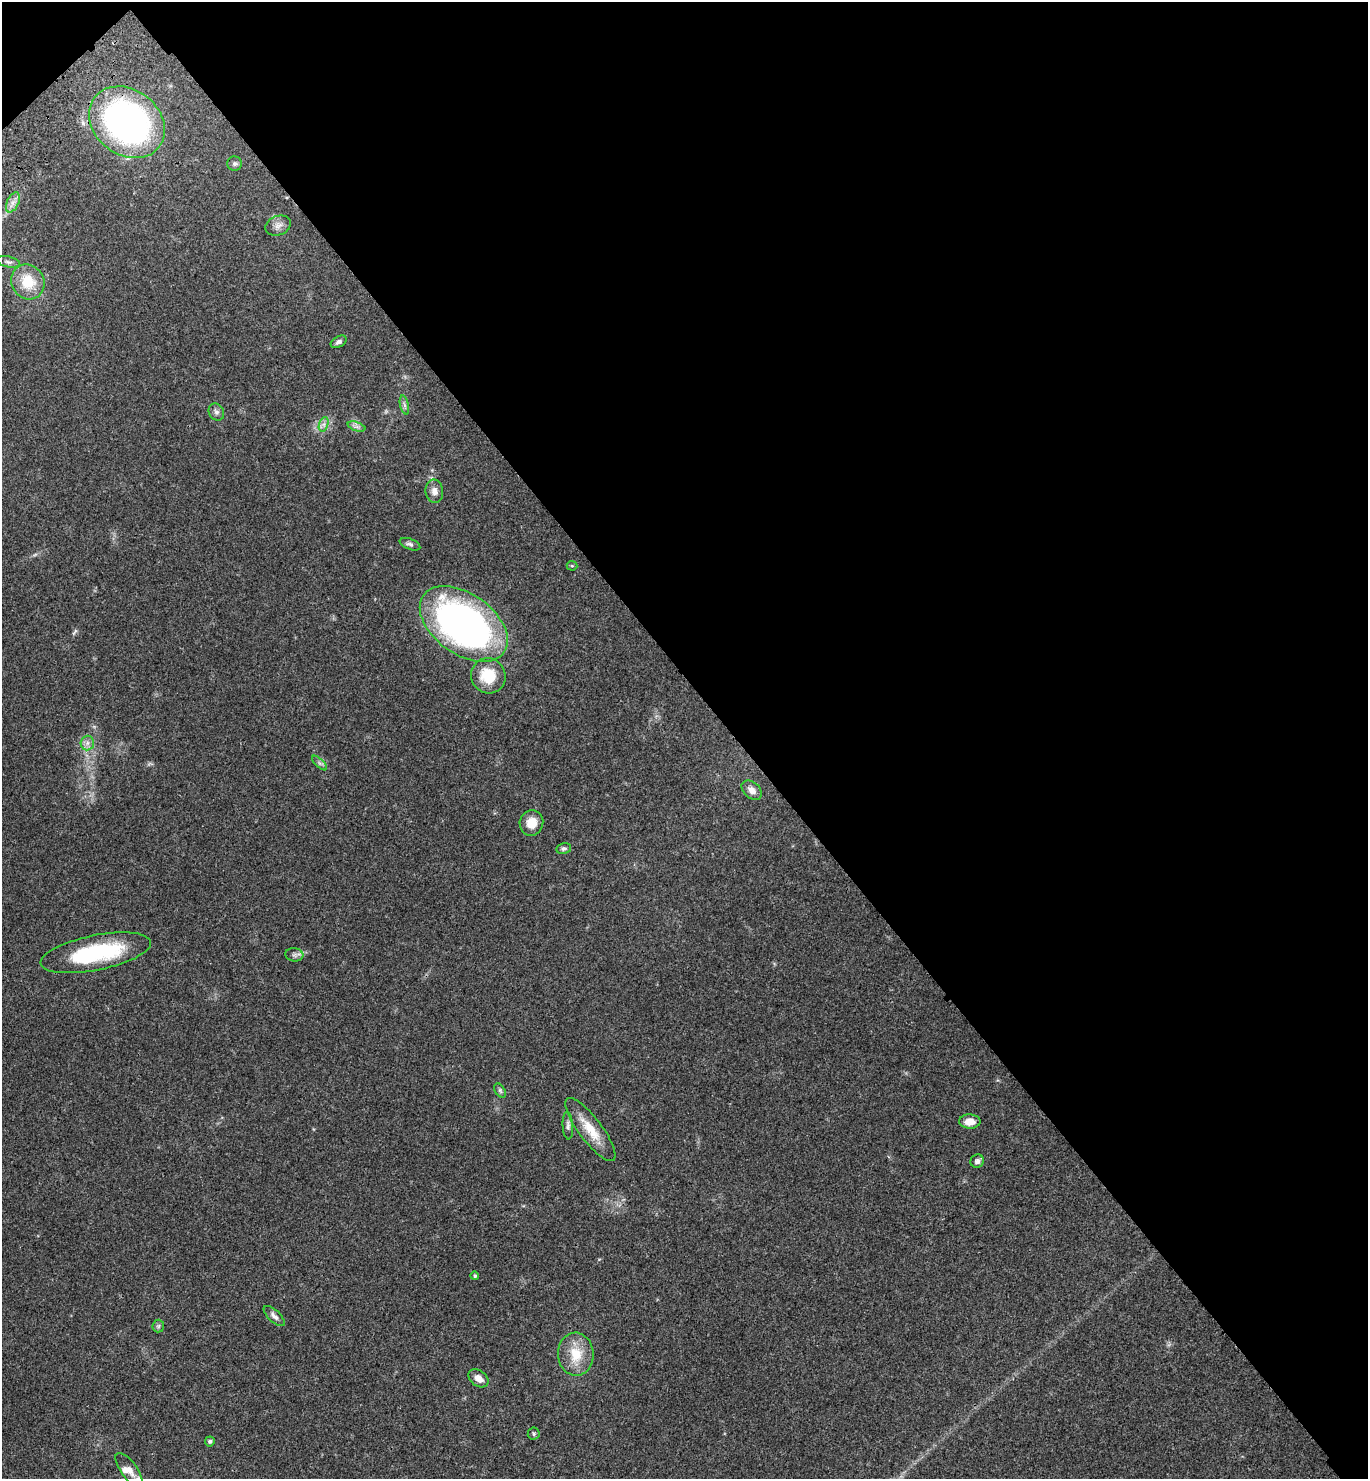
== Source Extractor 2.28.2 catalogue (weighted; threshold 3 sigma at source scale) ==
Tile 3 of 4 x 4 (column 3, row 1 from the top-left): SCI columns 3117-4482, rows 4532-6008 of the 6092 x 6110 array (HDU 1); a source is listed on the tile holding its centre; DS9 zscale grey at full resolution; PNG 1370 x 1481 px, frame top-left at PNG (2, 2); each listed source drawn as its Kron ellipse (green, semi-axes under 4 px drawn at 4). Shown black and unused: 47% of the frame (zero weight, under 3 of 4 exposures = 6% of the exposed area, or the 3 px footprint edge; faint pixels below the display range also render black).
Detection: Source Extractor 2.28.2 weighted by HDU 2 'WHT'; one run over the whole footprint, this tile lists its part. Background 0.0616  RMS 0.0057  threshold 0.0256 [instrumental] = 3 sigma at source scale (4.5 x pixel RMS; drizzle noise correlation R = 1.50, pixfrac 1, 0.05/0.05 arcsec/px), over >= 5 px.
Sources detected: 37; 1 inside a brighter listed object's ellipse — not listed separately; the other 36 listed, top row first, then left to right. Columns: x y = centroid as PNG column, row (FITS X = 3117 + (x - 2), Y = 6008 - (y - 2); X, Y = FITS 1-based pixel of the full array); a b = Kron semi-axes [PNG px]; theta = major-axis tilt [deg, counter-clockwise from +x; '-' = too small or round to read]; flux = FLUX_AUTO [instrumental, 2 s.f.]
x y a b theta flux
127 122 41 32 -38 170
235 164 7 7 - 1.3
13 202 11 5 63 2.8
278 225 13 9 20 3.2
8 262 12 5 -13 1.9
28 282 18 16 -59 14
339 342 8 5 31 1.7
404 405 9 4 -77 1.4
216 412 9 7 -60 2
324 424 7 4 72 1.7
357 427 9 4 -19 1.6
434 491 11 9 -83 3.8
410 544 11 5 -21 1.5
572 566 5 5 - 0.7
464 624 49 30 -35 230
488 676 18 17 - 17
87 743 7 6 - 2.3
319 763 9 3 -44 1.1
752 790 11 8 -42 4.1
531 823 13 12 - 7.8
564 849 7 5 12 1.3
96 953 56 17 11 52
294 955 9 6 -7 1.7
500 1091 8 5 -57 1
970 1121 10 7 -3 5.9
568 1126 14 5 -86 1.9
590 1129 38 11 -53 13
977 1161 7 6 - 1.7
475 1276 4 4 - 0.84
274 1316 13 6 -44 2.3
158 1326 6 6 - 1
576 1354 21 18 -86 14
478 1378 11 7 -38 4.7
534 1434 6 6 - 1.1
210 1441 5 5 - 1.1
129 1470 20 8 -54 4.8
Overlapping masked pixels (flux is a lower limit): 1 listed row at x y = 127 122